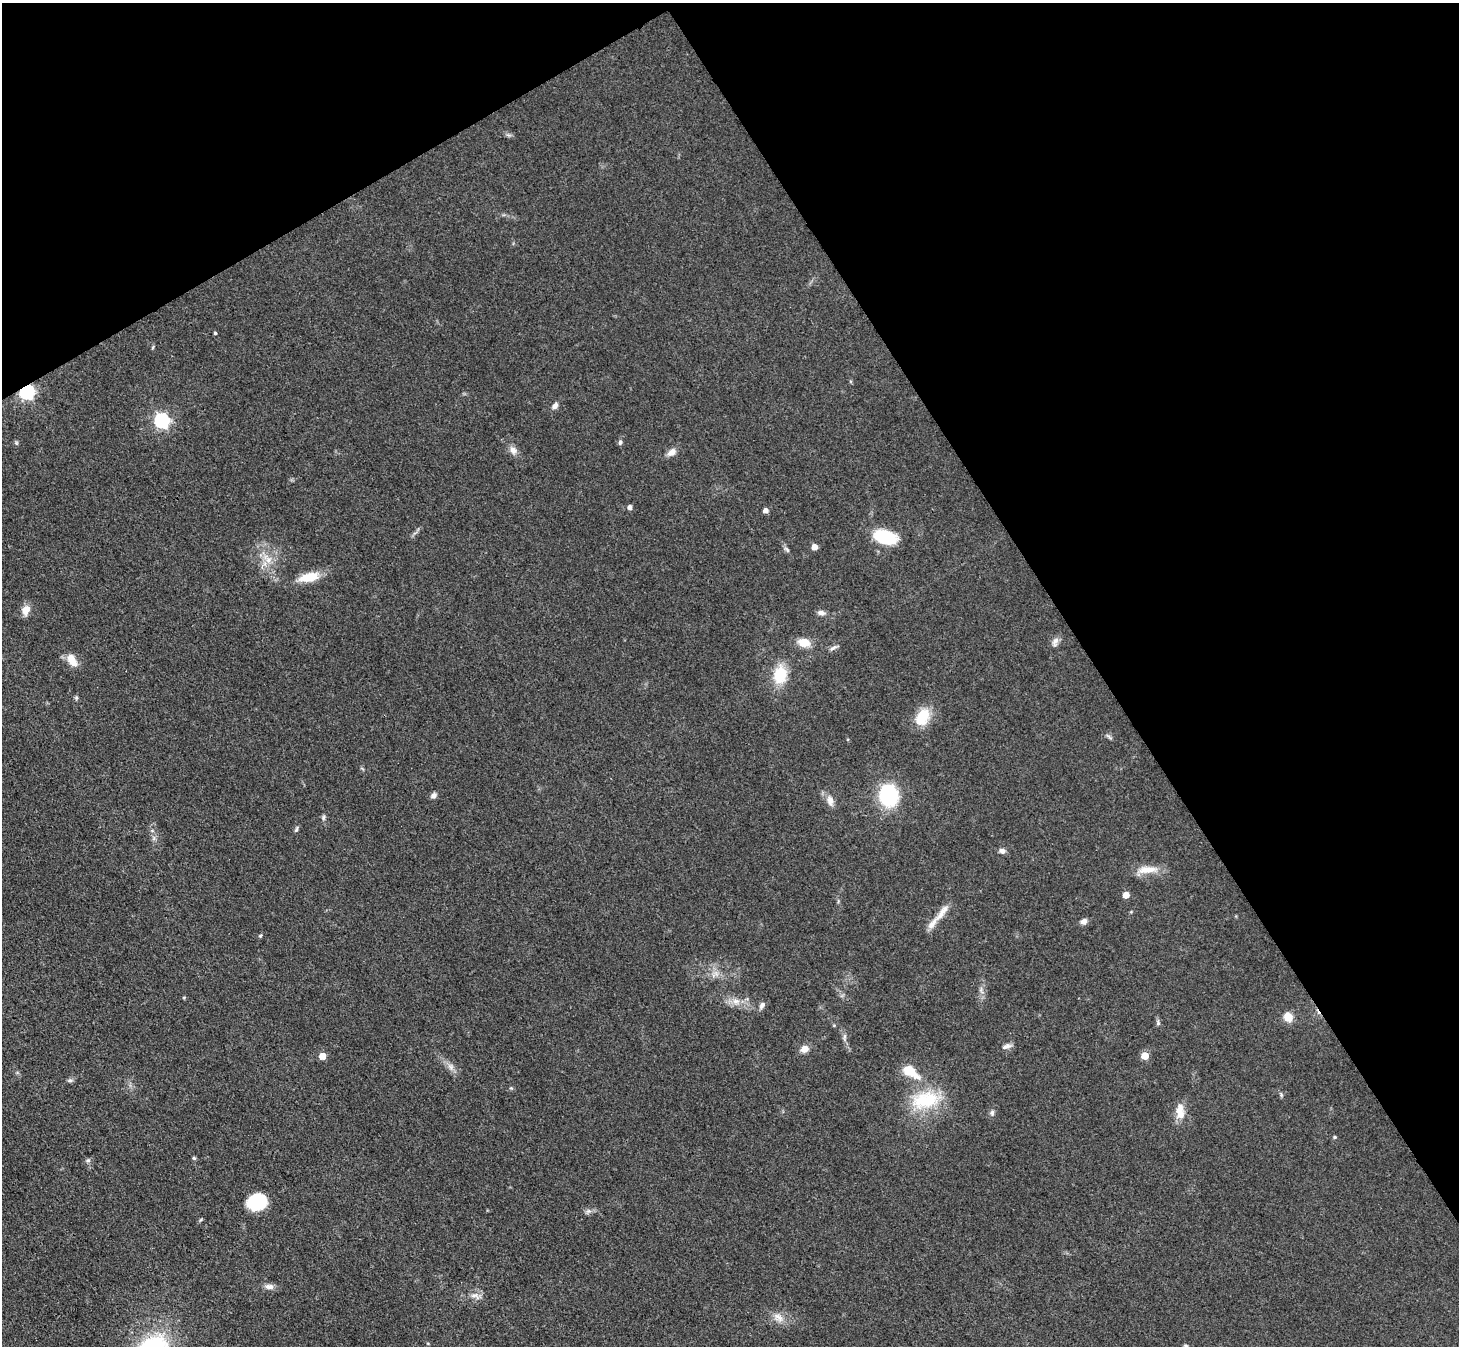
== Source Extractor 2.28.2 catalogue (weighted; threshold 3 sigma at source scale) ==
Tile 3 of 4 x 4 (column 3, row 1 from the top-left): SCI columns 2916-4372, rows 4325-5668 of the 5832 x 5824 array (HDU 1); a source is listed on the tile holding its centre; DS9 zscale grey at full resolution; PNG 1461 x 1348 px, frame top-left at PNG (2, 3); no overlay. Shown black and unused: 32% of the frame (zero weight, under 3 of 4 exposures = <1% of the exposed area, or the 3 px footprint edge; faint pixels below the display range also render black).
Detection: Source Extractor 2.28.2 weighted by HDU 2 'WHT'; one run over the whole footprint, this tile lists its part. Background 0.0504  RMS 0.005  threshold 0.0223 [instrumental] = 3 sigma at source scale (4.5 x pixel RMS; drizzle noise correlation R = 1.50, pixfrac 1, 0.05/0.05 arcsec/px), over >= 5 px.
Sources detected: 66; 2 inside a brighter listed object's ellipse — not listed separately; the other 64 listed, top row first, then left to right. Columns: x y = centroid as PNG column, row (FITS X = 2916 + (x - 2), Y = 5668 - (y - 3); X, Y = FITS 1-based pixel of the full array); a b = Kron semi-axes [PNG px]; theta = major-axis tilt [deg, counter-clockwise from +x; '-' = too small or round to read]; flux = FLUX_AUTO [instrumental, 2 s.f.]
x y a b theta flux
215 333 3 3 - 0.7
153 347 6 3 71 0.56
27 392 6 6 - 100
555 406 10 7 50 2
162 421 6 6 - 110
620 442 7 5 75 0.94
16 443 6 5 - 0.72
513 450 11 9 -52 2.9
672 452 12 8 37 3.1
630 507 4 4 - 2.1
766 511 5 4 - 2.4
885 537 18 11 -16 28
814 547 5 5 - 4.2
787 550 10 4 -50 1.2
269 559 10 8 47 3.9
309 577 27 11 12 9.8
26 610 11 8 71 5.1
821 613 10 6 -12 1.9
804 642 12 8 -15 7.8
1055 642 14 7 67 2.5
833 648 12 4 28 1.4
72 660 15 9 -58 6.6
780 675 17 12 81 18
76 698 5 5 - 0.73
923 715 21 16 81 11
1109 737 13 3 -39 0.9
434 795 8 6 41 1.8
888 795 14 12 -83 61
830 801 16 8 -75 3.8
323 817 7 5 86 1.1
296 829 9 4 67 0.87
1002 851 7 6 - 1.9
1147 870 29 9 4 7.8
1126 895 5 5 - 6.4
1084 921 8 6 28 2.4
932 923 31 7 52 5.7
260 936 6 3 20 0.52
736 1001 11 7 0 3.4
762 1005 11 6 52 1.8
1288 1017 11 9 -58 5.9
1158 1023 9 5 -83 1.1
834 1025 5 4 - 0.5
844 1037 10 4 89 1.4
1006 1046 13 6 17 2
804 1049 9 7 27 3.8
322 1056 5 5 - 7.1
1145 1056 5 5 - 10
451 1066 9 7 -72 2.2
910 1072 28 13 -35 11
70 1080 7 4 1 0.93
1281 1094 7 4 -79 0.78
925 1100 41 22 13 26
1180 1111 22 10 -89 6.4
992 1113 8 5 88 1.4
1335 1137 5 4 - 0.65
194 1158 5 5 - 0.7
88 1160 6 5 - 0.96
257 1202 17 13 15 29
588 1211 8 6 20 1.5
200 1220 6 3 70 0.58
269 1287 12 7 0 2.6
475 1296 16 7 -20 2.9
778 1317 17 9 -38 4.4
1186 1346 6 4 -6 0.72
Overlapping masked pixels (flux is a lower limit): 1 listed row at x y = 27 392
Isophote crosses this tile's border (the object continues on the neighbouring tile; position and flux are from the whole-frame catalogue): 1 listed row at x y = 1186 1346